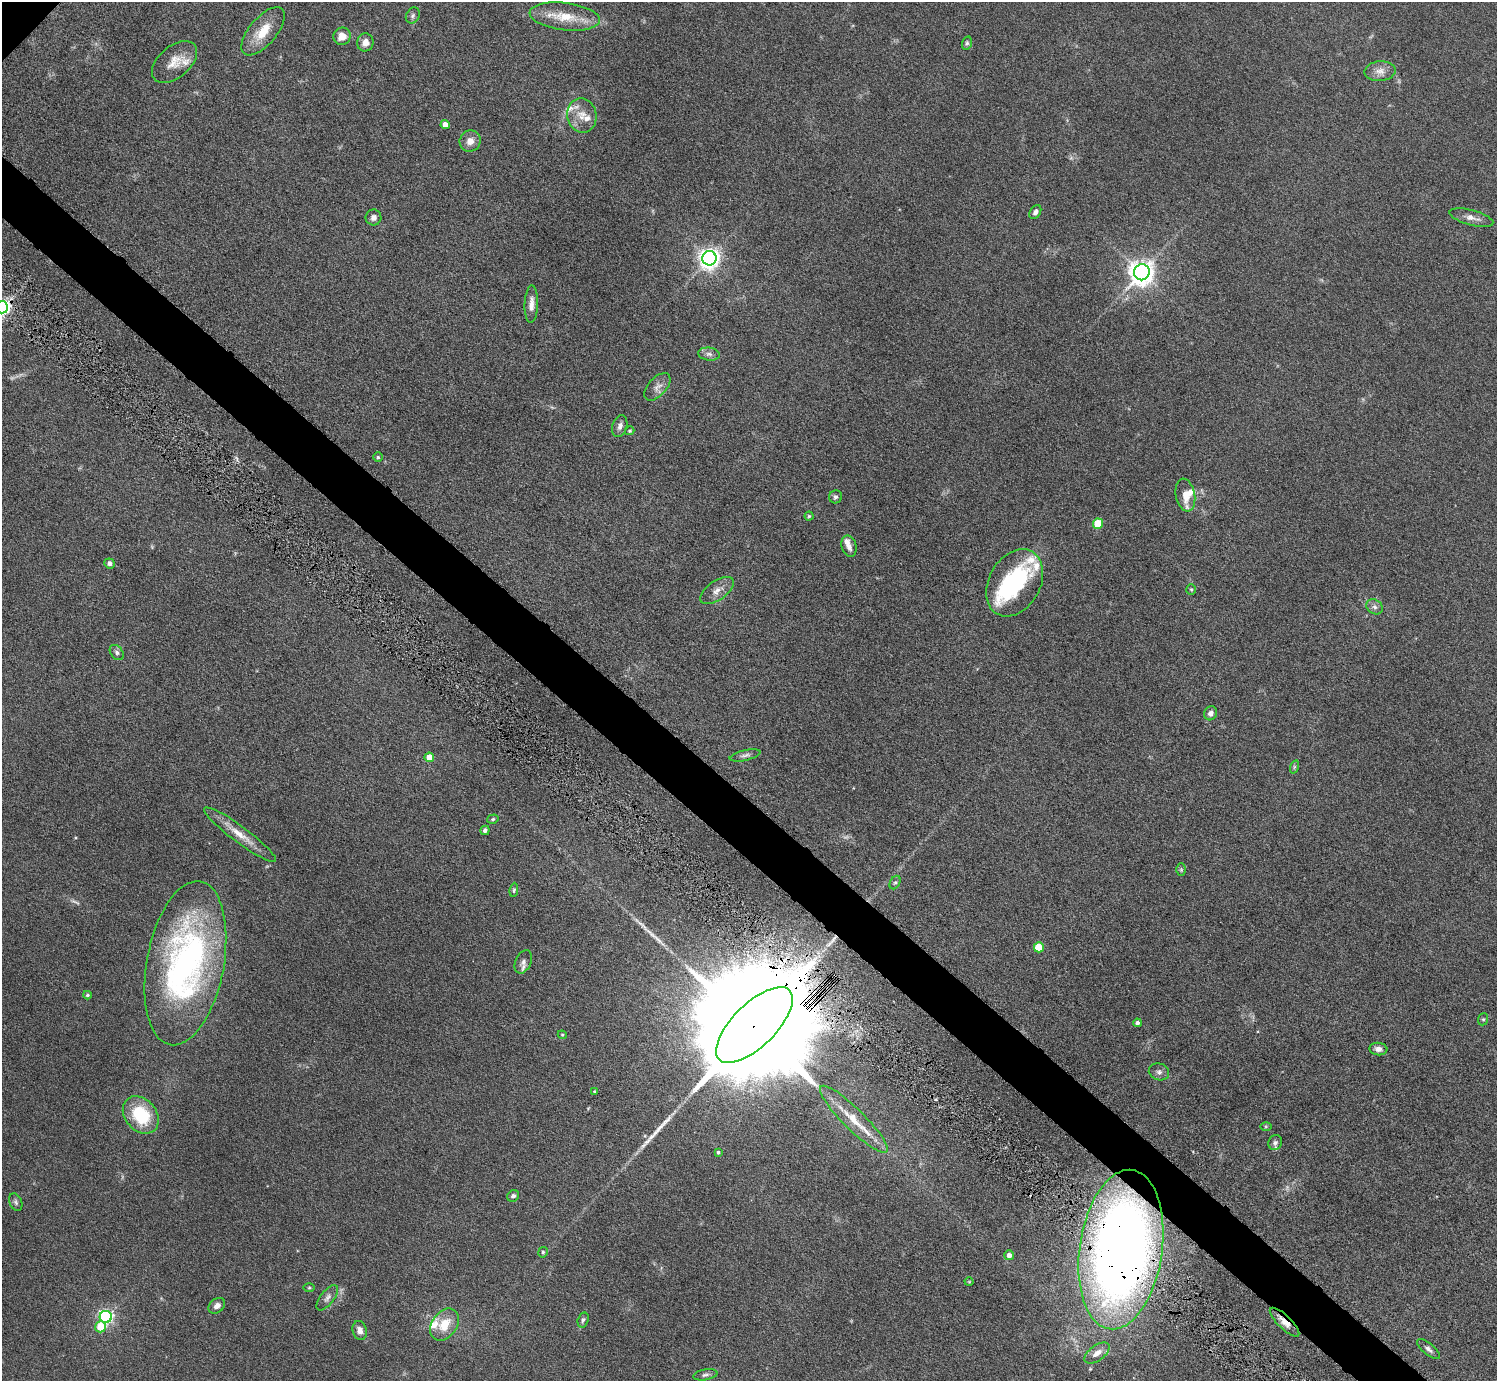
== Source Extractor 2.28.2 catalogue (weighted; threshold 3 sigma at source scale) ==
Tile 6 of 4 x 4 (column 2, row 2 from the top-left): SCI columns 1604-3098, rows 3121-4499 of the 6098 x 6100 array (HDU 1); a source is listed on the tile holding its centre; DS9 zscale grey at full resolution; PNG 1499 x 1383 px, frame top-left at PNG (2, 2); each listed source drawn as its Kron ellipse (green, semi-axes under 4 px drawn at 4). Shown black and unused: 4% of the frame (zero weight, under 6 of 11 exposures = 5% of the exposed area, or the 3 px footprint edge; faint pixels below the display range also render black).
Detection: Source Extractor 2.28.2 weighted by HDU 2 'WHT'; one run over the whole footprint, this tile lists its part. Background 0.103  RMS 0.006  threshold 0.0246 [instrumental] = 3 sigma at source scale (4.09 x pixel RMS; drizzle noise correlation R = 1.36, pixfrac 0.8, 0.05/0.05 arcsec/px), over >= 5 px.
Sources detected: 97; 3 too faint to see at this stretch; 1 inside a brighter object's white glare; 4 long thin detections or spike segments (spike, bleed or trail) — neither listed nor drawn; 11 inside a brighter listed object's ellipse — not listed separately; the other 78 listed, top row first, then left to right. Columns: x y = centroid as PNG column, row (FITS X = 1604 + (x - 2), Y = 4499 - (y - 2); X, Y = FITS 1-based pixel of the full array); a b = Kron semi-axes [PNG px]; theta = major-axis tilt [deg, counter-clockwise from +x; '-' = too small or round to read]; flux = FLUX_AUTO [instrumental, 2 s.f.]
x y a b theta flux
413 15 8 6 59 1.4
565 17 35 13 -7 14
263 31 29 13 50 12
342 36 9 8 - 4.9
365 42 9 8 - 3.8
967 43 7 5 76 0.98
174 62 26 16 40 9.2
1380 71 15 10 4 4.5
582 115 17 14 -79 7.3
445 124 4 4 - 4.1
470 141 11 10 - 4.5
1035 212 8 5 59 1.9
373 217 8 8 - 2.1
1471 218 22 7 -15 4.1
709 258 7 7 - 340
1142 272 8 7 - 560
531 304 18 6 88 4.2
2 307 6 6 - 160
709 354 11 6 -7 2.2
657 387 16 9 47 3.7
620 426 11 7 74 2.4
630 431 5 4 - 0.73
378 457 5 5 - 0.86
1185 495 16 9 -79 5.8
836 497 6 6 - 1.3
809 516 4 4 - 0.67
1098 524 5 5 - 22
849 546 11 7 -74 2.9
109 563 5 5 - 2.1
1015 583 36 25 60 43
1191 589 5 5 - 0.65
717 591 19 9 34 4.7
1375 607 9 7 -32 1.9
117 652 8 6 -53 1.5
1211 713 7 6 - 2.3
745 755 15 5 13 2.1
429 757 5 4 - 9.1
1294 767 7 4 72 0.91
493 819 6 4 16 0.85
485 830 5 4 - 1.9
240 835 44 8 -37 9.6
1181 870 6 5 - 0.76
895 882 7 5 61 0.98
514 890 7 4 83 0.9
1039 947 5 5 - 16
523 962 12 8 65 2.7
185 963 83 38 79 180
87 995 4 3 - 0.82
1483 1019 6 5 - 0.83
1137 1023 4 4 - 1.6
754 1025 49 21 45 43000
562 1035 4 4 - 0.61
1378 1049 9 6 -6 2.6
1159 1072 10 8 -18 2.2
595 1092 4 4 - 0.9
141 1115 21 15 -49 28
854 1119 46 10 -45 15
1266 1127 6 4 0 0.6
1275 1143 8 6 63 1.6
718 1152 4 3 - 0.88
513 1196 6 5 - 1.3
16 1202 9 6 -68 1.4
1121 1250 80 41 82 640
543 1252 5 5 - 0.94
1009 1255 5 4 - 3
969 1282 4 4 - 0.51
309 1288 6 4 0 0.67
327 1298 15 6 52 2.5
217 1306 9 6 39 2.7
106 1317 6 6 - 120
583 1320 8 5 73 1.3
1285 1322 19 6 -45 4.6
444 1325 17 12 55 12
100 1327 5 5 - 11
360 1330 10 7 -74 3
1429 1349 14 5 -40 2
1097 1353 14 7 36 4.1
705 1375 12 5 9 1.6
Overlapping masked pixels (flux is a lower limit): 4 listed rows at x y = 2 307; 754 1025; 1121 1250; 1285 1322
Isophote crosses this tile's border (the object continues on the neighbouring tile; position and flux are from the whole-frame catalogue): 1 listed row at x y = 2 307